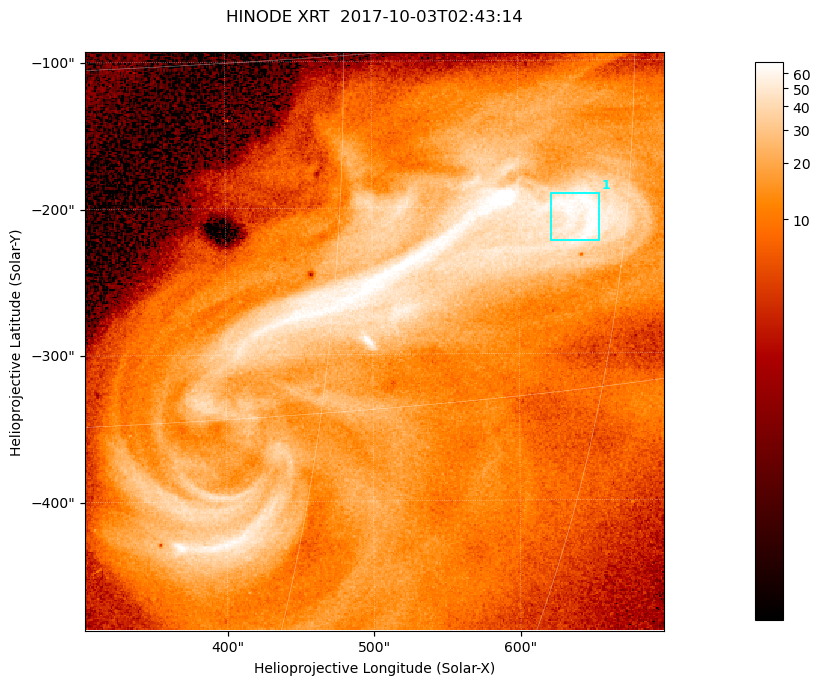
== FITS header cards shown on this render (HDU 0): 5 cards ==
TELESCOP= 'HINODE  '           /
INSTRUME= 'XRT     '           /
DATE_OBS= '2017-10-03T02:43:14.262' /
CTYPE1  = 'Solar-X '           /
CTYPE2  = 'Solar-Y '           /

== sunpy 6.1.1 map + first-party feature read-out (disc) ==
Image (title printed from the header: HINODE XRT  2017-10-03T02:43:14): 384 x 384 px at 1.03 arcsec/px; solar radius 958 arcsec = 932 px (partial field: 5.4% of the solar disc is inside the frame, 100% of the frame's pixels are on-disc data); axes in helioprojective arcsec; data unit not stated in the header (colour bar unlabelled)
Orientation: roll -0.357 deg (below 1 deg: not rotated)
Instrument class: DISC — disc imager (sunpy class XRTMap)
Bright regions (active regions / flare kernels): reference = the on-disc median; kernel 3 px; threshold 5 sigma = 48.8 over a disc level ~11.9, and >= 1.15x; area >= 147 px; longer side >= 5 px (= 5.1 arcsec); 1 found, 1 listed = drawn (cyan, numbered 1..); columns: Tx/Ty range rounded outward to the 5 arcsec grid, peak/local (2 s.f.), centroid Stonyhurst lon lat
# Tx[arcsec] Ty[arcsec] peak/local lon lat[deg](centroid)
1 620..655 -225..-190 6.4 +42 -7